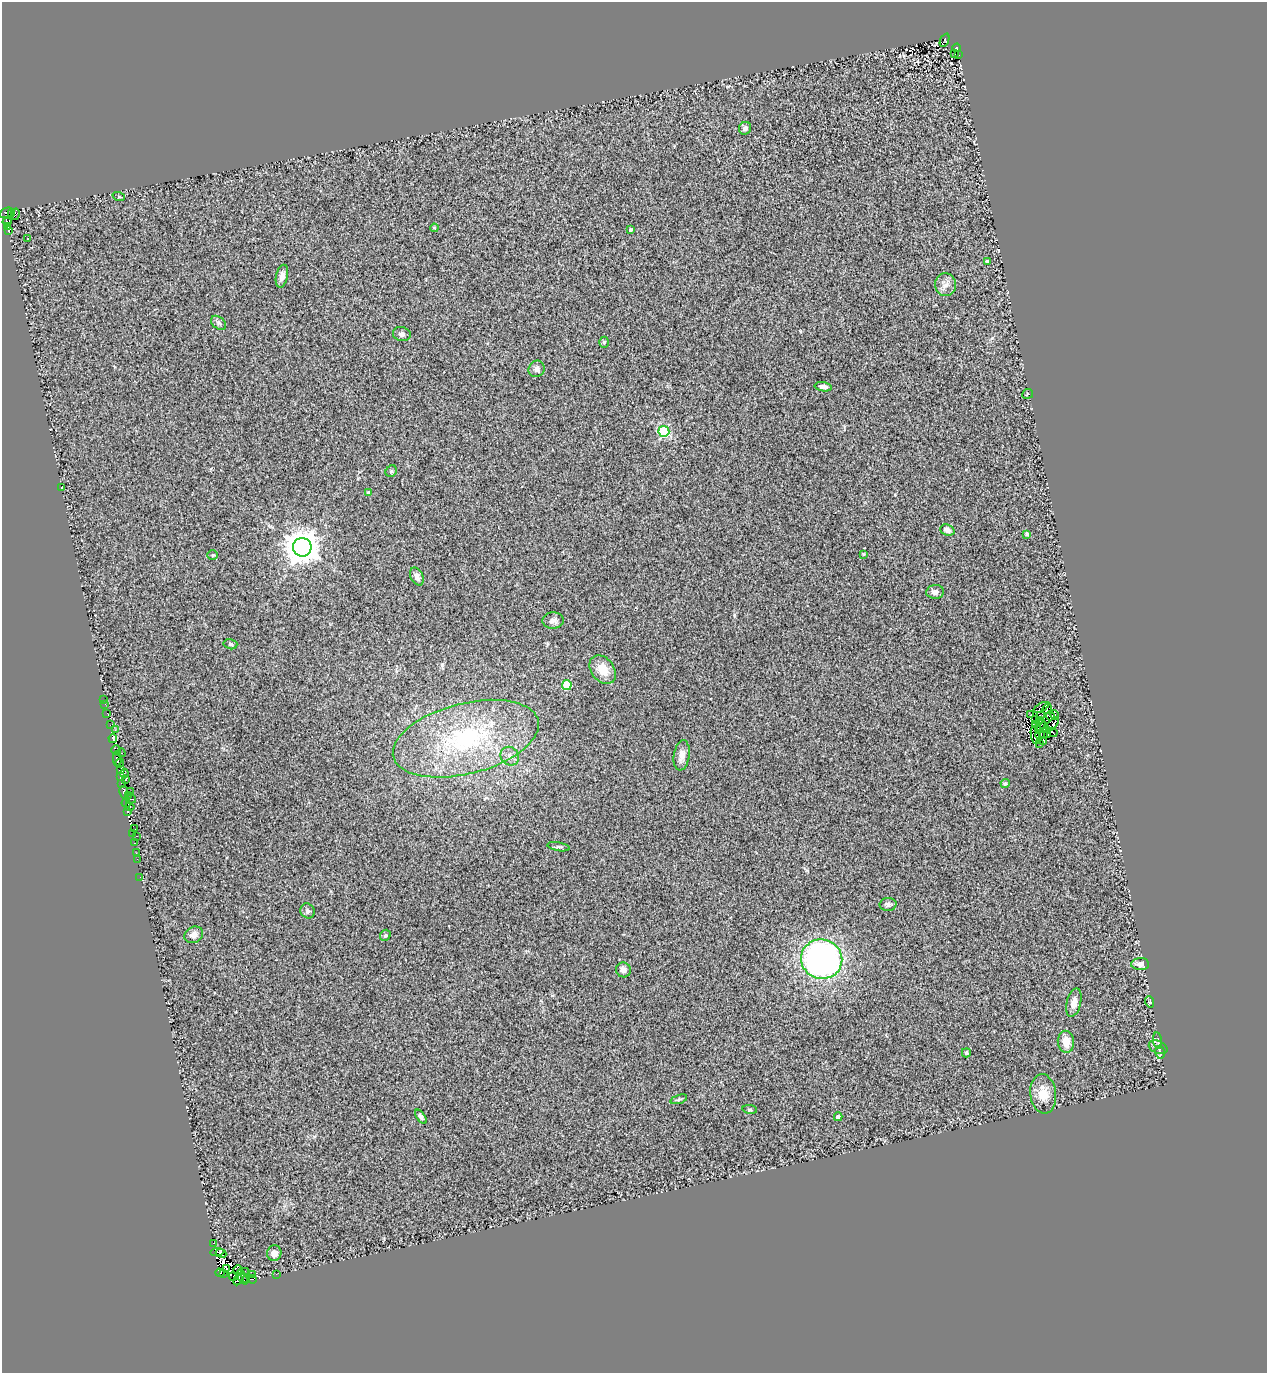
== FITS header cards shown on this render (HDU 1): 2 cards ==
NAXIS1  =                 1265
NAXIS2  =                 1371

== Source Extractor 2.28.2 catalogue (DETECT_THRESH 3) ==
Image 1265 x 1371 px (HDU 1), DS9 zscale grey, 1 PNG px = 1 image px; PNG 1269 x 1375 px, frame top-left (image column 1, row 1371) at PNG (2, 2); each listed source drawn as its Kron ellipse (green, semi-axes under 4 px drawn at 4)
Background 0.539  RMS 0.23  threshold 0.683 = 3 sigma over >= 5 px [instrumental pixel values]
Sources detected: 135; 8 with non-positive FLUX_AUTO (blend fragments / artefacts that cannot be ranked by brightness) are neither listed nor drawn; the other 127 listed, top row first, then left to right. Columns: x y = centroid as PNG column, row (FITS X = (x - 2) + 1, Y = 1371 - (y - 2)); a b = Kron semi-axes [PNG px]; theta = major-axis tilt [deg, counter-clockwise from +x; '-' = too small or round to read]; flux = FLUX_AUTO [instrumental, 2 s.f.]
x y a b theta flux
945 40 7 4 66 210
957 48 4 3 - 200
954 54 3 3 - 13
958 54 2 2 - 23
745 128 6 6 - 55
119 197 6 4 -19 14
7 213 7 5 20 33
11 214 3 2 - 71
15 214 6 3 79 170
7 222 4 3 - 220
7 226 3 3 - 120
434 228 4 3 - 14
8 230 3 3 - 150
631 230 3 3 - 32
27 239 3 2 - 13
987 261 4 4 - 34
282 276 11 6 78 85
945 285 11 10 - 110
218 323 8 6 -40 40
402 334 9 7 -14 44
604 342 5 4 - 22
537 369 8 7 - 51
823 387 8 4 -9 67
1028 394 5 5 - 16
664 431 5 5 - 1400
391 471 6 5 - 25
62 487 3 2 - 11
368 493 4 3 - 37
947 530 7 5 -20 59
1027 534 3 3 - 39
302 547 9 9 - 30000
863 554 4 3 - 11
213 555 5 4 - 23
417 577 9 6 -64 71
935 592 9 7 1 71
553 621 10 8 3 71
230 644 7 5 -14 29
603 670 16 11 -52 260
567 685 5 5 - 680
104 699 2 2 - 9.2
105 704 3 2 - 15
1041 707 8 4 27 59
1047 708 5 3 - 13
107 714 3 2 - 22
1031 715 3 2 - 26
1055 715 5 4 - 16
1041 716 3 2 - 21
1050 716 4 2 - 14
1035 719 3 2 - 14
1039 720 4 2 - 5.4
1036 724 3 2 - 12
1053 724 8 4 48 60
110 725 3 2 - 24
1040 726 7 2 60 18
1044 727 5 3 - 17
115 730 3 3 - 20
1053 732 5 2 - 30
1044 733 5 2 - 13
1040 734 5 2 - 13
1035 735 9 4 -81 13
1047 735 2 2 - 10
113 738 5 3 - 650
466 739 75 35 14 2200
1044 742 3 2 - 15
1039 743 2 2 - 14
116 750 4 3 - 280
121 753 4 3 - 79
682 755 15 8 81 110
510 756 10 8 -49 85
117 759 8 4 -86 820
120 763 4 3 - 120
120 770 3 2 - 13
124 774 4 3 - 120
121 777 3 3 - 220
126 779 3 2 - 37
121 783 4 2 - 52
1005 783 5 4 - 28
130 791 3 2 - 22
124 792 6 3 -80 340
128 795 3 2 - 23
131 799 5 3 - 200
126 803 5 3 - 220
130 807 4 3 - 100
127 812 3 3 - 86
135 829 2 2 - 30
133 834 3 3 - 92
137 836 3 2 - 30
134 843 3 2 - 24
559 847 11 3 -9 27
136 853 2 2 - 21
137 859 2 2 - 36
140 877 3 2 - 11
888 904 8 6 4 44
307 911 8 7 - 45
194 935 10 8 31 87
385 935 6 5 - 28
822 959 21 19 -19 4600
1140 964 9 6 1 77
623 970 7 7 - 70
1150 1002 6 3 -71 16
1074 1003 14 7 76 100
1158 1041 8 4 -81 31
1066 1042 11 8 -85 190
1158 1047 10 6 -24 49
1160 1052 6 4 -75 27
966 1053 4 4 - 26
1043 1094 20 13 -84 240
679 1099 9 4 19 30
750 1109 7 3 -8 18
421 1117 8 4 -55 39
838 1117 4 4 - 120
214 1243 3 2 - 52
217 1252 7 2 4 180
221 1253 5 2 - 23
274 1253 8 7 - 110
227 1269 3 2 - 190
238 1270 5 3 - 170
245 1271 3 2 - 27
220 1273 4 3 - 110
224 1274 3 2 - 340
276 1274 3 2 - 13
252 1275 4 2 - 87
233 1276 4 3 - 1700
242 1277 8 3 -62 160
238 1279 6 3 65 140
247 1279 3 2 - 170
252 1279 5 2 - 170
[8 non-positive-flux detections neither listed nor drawn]